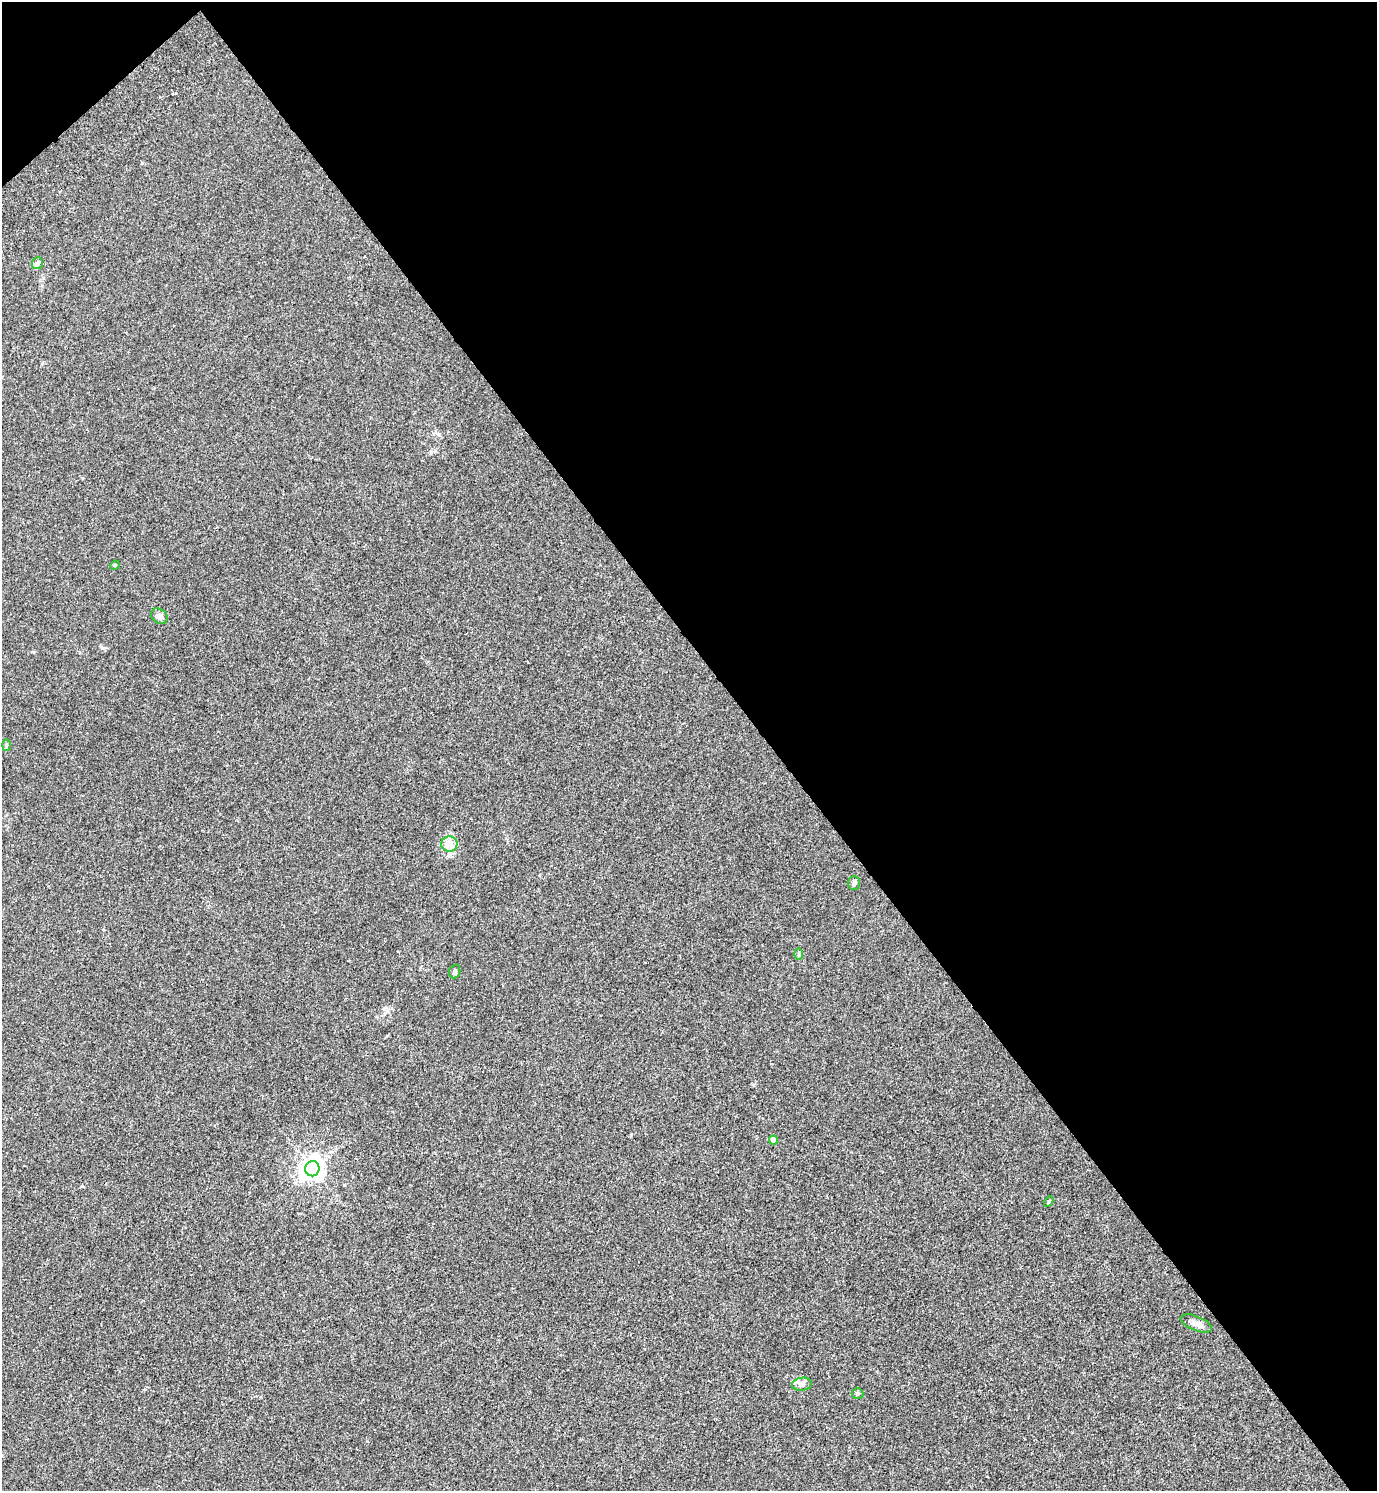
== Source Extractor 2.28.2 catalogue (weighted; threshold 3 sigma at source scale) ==
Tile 3 of 4 x 4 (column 3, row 1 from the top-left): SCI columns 3049-4423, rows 4512-6000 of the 5992 x 6003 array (HDU 1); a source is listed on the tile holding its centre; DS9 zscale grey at full resolution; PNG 1379 x 1493 px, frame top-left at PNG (2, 2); each listed source drawn as its Kron ellipse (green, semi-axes under 4 px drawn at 4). Shown black and unused: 45% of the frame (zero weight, under 3 of 5 exposures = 3% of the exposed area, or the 3 px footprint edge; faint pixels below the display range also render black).
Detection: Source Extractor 2.28.2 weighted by HDU 2 'WHT'; one run over the whole footprint, this tile lists its part. Background 0.0162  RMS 0.0029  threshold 0.0131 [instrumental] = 3 sigma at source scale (4.5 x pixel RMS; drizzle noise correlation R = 1.50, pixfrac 1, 0.05/0.05 arcsec/px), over >= 5 px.
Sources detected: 14; all 14 listed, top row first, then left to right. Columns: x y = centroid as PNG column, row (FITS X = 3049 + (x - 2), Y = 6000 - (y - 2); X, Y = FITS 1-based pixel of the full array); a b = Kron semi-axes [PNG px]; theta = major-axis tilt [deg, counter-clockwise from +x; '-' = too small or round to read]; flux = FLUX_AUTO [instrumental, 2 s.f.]
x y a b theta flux
37 263 6 5 - 0.59
115 565 5 4 - 0.25
159 616 9 7 -38 1.3
6 745 6 3 89 0.33
449 844 8 8 - 1.6
854 883 7 5 -89 0.58
799 954 6 4 90 0.38
455 971 7 5 69 0.75
774 1140 4 4 - 2.7
312 1169 7 7 - 220
1049 1201 5 3 - 0.31
1196 1323 16 7 -22 1.6
802 1384 10 6 9 1
857 1394 6 5 - 0.46
Unlisted compact peaks at least as high as the median listed source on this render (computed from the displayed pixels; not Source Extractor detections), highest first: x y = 384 1009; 102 648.